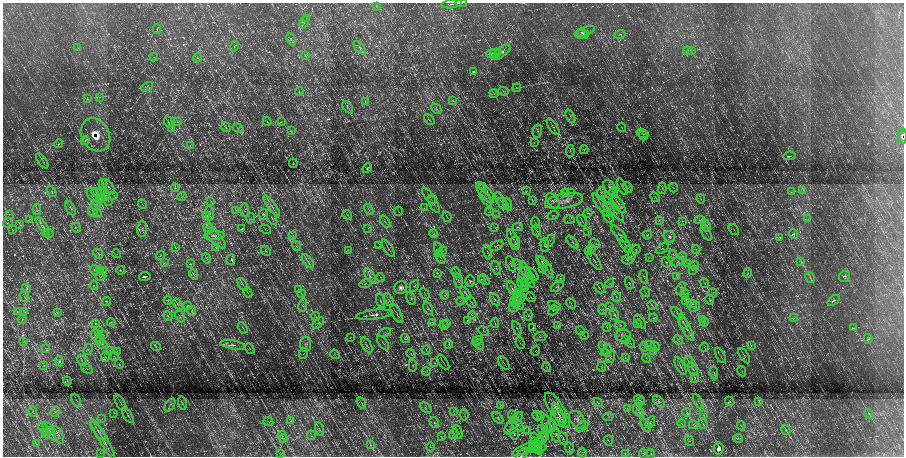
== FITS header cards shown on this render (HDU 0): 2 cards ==
NAXIS1  =                 1803
NAXIS2  =                  908

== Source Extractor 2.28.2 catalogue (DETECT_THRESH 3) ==
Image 1803 x 908 px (HDU 0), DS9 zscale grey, zoomed out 1/2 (1 PNG px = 2 x 2 image px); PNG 906 x 458 px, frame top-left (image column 2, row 907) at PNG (3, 3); each listed source drawn as its Kron ellipse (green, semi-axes under 4 px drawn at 4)
Background 6010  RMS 640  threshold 1910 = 3 sigma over >= 5 px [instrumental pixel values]
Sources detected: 804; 16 cannot appear on this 1/2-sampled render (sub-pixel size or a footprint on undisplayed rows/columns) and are neither listed nor drawn; of the other 788, the 500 brightest by FLUX_AUTO listed and drawn (288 fainter detections omitted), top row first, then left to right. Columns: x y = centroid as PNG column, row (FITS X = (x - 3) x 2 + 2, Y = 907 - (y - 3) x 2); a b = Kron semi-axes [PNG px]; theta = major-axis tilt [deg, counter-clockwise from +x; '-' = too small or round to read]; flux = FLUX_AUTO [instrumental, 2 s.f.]
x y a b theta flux
461 3 6 2 -5 8.9e+04
452 4 10 2 8 2.1e+05
376 6 3 2 - 7.9e+04
307 19 3 3 - 7.9e+04
304 22 6 2 63 1.3e+05
157 29 4 2 - 1.1e+05
585 31 11 2 20 1.6e+05
583 33 6 2 -19 1.3e+05
620 34 5 3 - 1.4e+05
582 35 7 4 -9 2.3e+05
291 39 6 2 -66 1.2e+05
235 46 5 2 - 9.2e+04
78 48 3 2 - 8.9e+04
360 48 8 3 -50 2.8e+05
692 50 4 2 - 9.3e+04
688 51 5 2 - 8.5e+04
501 52 11 5 37 3.4e+05
495 53 5 2 - 1.5e+05
498 53 3 1 - 1.2e+05
492 54 6 3 19 1.9e+05
305 56 4 2 - 8.4e+04
154 57 4 2 - 7.8e+04
197 58 5 3 - 1.2e+05
473 72 3 2 - 1.1e+05
147 87 6 2 28 1.0e+05
517 88 4 2 - 8.8e+04
299 91 4 2 - 8.8e+04
503 91 5 3 - 1.9e+05
494 94 4 3 - 1.4e+05
100 97 3 2 - 9.5e+04
87 98 4 2 - 1.0e+05
365 101 3 2 - 8.6e+04
453 101 3 2 - 9.1e+04
348 107 7 2 -52 1.5e+05
436 109 6 2 -45 1.6e+05
570 116 7 2 -65 1.7e+05
429 119 6 2 -42 1.4e+05
168 122 5 2 - 1.1e+05
177 122 3 2 - 8.5e+04
267 122 4 2 - 8.4e+04
281 122 4 3 - 1.2e+05
226 127 5 2 - 1.0e+05
553 127 9 3 -56 2.6e+05
622 127 5 2 - 1.0e+05
172 128 3 2 - 8.8e+04
238 128 5 3 - 1.6e+05
291 131 3 2 - 9.2e+04
537 131 6 4 74 2.5e+05
643 134 6 2 -19 1.3e+05
95 135 17 14 -60 2.2e+06
643 135 5 1 - 9.2e+04
902 136 8 3 89 2.6e+05
85 141 5 3 - 1.5e+05
534 143 3 2 - 9.4e+04
59 144 4 3 - 1.4e+05
190 145 3 2 - 8.1e+04
584 150 4 3 - 1.2e+05
570 151 6 4 82 1.6e+05
789 156 6 2 8 1.4e+05
42 161 9 2 -55 1.4e+05
293 163 5 2 - 8.7e+04
367 168 5 3 - 1.4e+05
103 184 5 3 - 1.7e+05
108 186 9 3 -51 2.6e+05
483 186 4 3 - 1.6e+05
610 187 8 5 -56 4.1e+05
622 187 9 3 -64 2.3e+05
628 187 6 2 -54 1.1e+05
175 188 4 3 - 1.7e+05
662 188 6 4 87 2.0e+05
673 188 5 2 - 9.7e+04
803 190 3 2 - 8.7e+04
526 191 4 2 - 9.2e+04
52 192 5 2 - 9.7e+04
97 192 5 4 - 2.0e+05
485 192 12 5 -50 8.5e+05
791 192 3 2 - 8.2e+04
565 193 4 2 - 9.8e+04
571 193 3 2 - 7.7e+04
602 193 6 3 84 2.5e+05
613 193 4 2 - 9.7e+04
93 195 8 5 -48 4.2e+05
114 196 3 2 - 1.0e+05
429 196 10 2 -51 2.1e+05
106 197 4 2 - 1.0e+05
182 197 5 4 - 1.8e+05
655 197 5 2 - 1.0e+05
100 198 4 3 - 1.5e+05
486 199 9 4 -56 4.6e+05
701 199 4 2 - 8.5e+04
99 200 4 3 - 1.4e+05
108 201 3 2 - 8.6e+04
211 201 3 3 - 1.1e+05
501 201 9 2 -60 2.4e+05
532 201 4 3 - 1.5e+05
553 201 8 5 -54 4.5e+05
564 201 19 7 10 1.5e+06
142 204 5 1 - 8.2e+04
434 204 9 3 -64 2.4e+05
503 204 7 3 -49 2.2e+05
508 204 6 2 -69 1.1e+05
619 204 10 3 -55 4.7e+05
96 205 5 4 - 2.1e+05
601 205 13 1 -56 2.6e+05
272 206 12 3 -53 4.2e+05
71 208 8 3 -60 1.9e+05
424 208 3 3 - 1.2e+05
609 208 7 3 -48 2.4e+05
37 209 5 3 - 1.7e+05
369 209 6 1 -60 9.2e+04
614 209 15 3 -52 4.5e+05
236 210 4 3 - 1.1e+05
244 210 7 3 89 2.4e+05
93 211 6 4 -89 2.7e+05
398 211 4 2 - 8.8e+04
490 212 4 2 - 9.8e+04
210 213 7 3 -83 1.5e+05
588 213 4 3 - 1.3e+05
9 214 3 3 - 9.6e+04
97 214 4 2 - 1.1e+05
263 215 6 4 -82 1.9e+05
347 215 5 3 - 1.4e+05
496 215 4 2 - 1.4e+05
553 215 5 2 - 8.3e+04
207 216 4 3 - 1.1e+05
447 217 5 1 - 9.1e+04
608 217 7 2 -59 1.7e+05
251 218 5 3 - 1.2e+05
272 218 8 1 -58 1.0e+05
30 219 3 3 - 9.7e+04
808 219 4 3 - 1.6e+05
569 220 5 2 - 8.6e+04
659 220 4 3 - 1.2e+05
700 220 6 3 4 1.7e+05
582 221 6 2 -60 1.3e+05
682 221 4 4 - 1.3e+05
385 222 7 2 -54 1.3e+05
8 223 4 2 - 8.5e+04
535 223 5 2 - 9.7e+04
20 225 3 2 - 9.1e+04
43 226 11 3 -55 4.3e+05
706 226 6 2 -64 1.3e+05
208 227 5 2 - 1.1e+05
495 227 4 2 - 9.7e+04
518 227 5 3 - 1.6e+05
76 228 5 3 - 1.3e+05
242 228 4 3 - 1.0e+05
368 228 3 2 - 8.9e+04
142 229 8 5 86 3.8e+05
266 229 6 2 -33 9.4e+04
734 229 6 2 -52 9.8e+04
12 230 4 2 - 8.0e+04
537 231 6 2 -67 1.3e+05
588 232 4 2 - 9.5e+04
48 233 5 2 - 7.9e+04
706 233 8 1 -61 1.2e+05
434 234 4 3 - 1.5e+05
619 234 11 4 -48 3.7e+05
794 234 5 3 - 1.5e+05
647 235 4 2 - 1.2e+05
214 236 10 2 6 2.2e+05
293 236 3 2 - 9.3e+04
669 237 6 5 - 4.0e+05
780 237 4 2 - 9.3e+04
215 238 14 5 -45 5.9e+05
513 238 10 3 -63 2.5e+05
550 241 6 2 66 1.2e+05
572 242 8 3 -46 2.6e+05
515 243 7 4 89 2.5e+05
595 243 5 1 - 7.8e+04
545 245 7 4 -87 2.5e+05
625 245 9 2 -63 2.3e+05
296 246 5 2 - 1.0e+05
379 246 4 2 - 1.1e+05
496 246 7 3 30 1.6e+05
216 247 3 2 - 7.8e+04
175 248 4 2 - 7.8e+04
388 248 10 2 -57 1.8e+05
438 249 7 1 -75 7.7e+04
591 249 4 2 - 8.8e+04
636 249 4 3 - 1.3e+05
662 249 7 3 34 1.8e+05
696 249 4 2 - 1.2e+05
348 250 4 2 - 1.0e+05
628 250 3 3 - 9.1e+04
266 251 6 2 -46 1.1e+05
443 251 5 2 - 9.6e+04
487 252 7 3 -79 1.9e+05
589 252 4 2 - 9.0e+04
98 254 5 3 - 1.4e+05
116 254 4 2 - 8.0e+04
673 254 4 2 - 8.5e+04
161 255 5 3 - 1.2e+05
631 256 4 3 - 1.3e+05
682 256 4 3 - 1.5e+05
440 257 7 2 -63 1.1e+05
649 257 3 2 - 8.3e+04
206 258 5 2 - 1.0e+05
231 260 5 1 - 8.8e+04
594 260 11 2 -56 2.0e+05
627 260 5 2 - 1.2e+05
308 261 8 2 -53 2.2e+05
801 261 3 2 - 7.8e+04
542 262 7 4 -51 2.8e+05
666 262 5 3 - 1.5e+05
677 262 6 4 25 2.3e+05
164 263 4 2 - 8.9e+04
687 263 3 2 - 9.1e+04
190 264 4 2 - 7.7e+04
511 264 8 3 -68 1.8e+05
518 264 6 2 -46 1.0e+05
694 265 5 3 - 1.7e+05
546 267 12 3 -59 3.9e+05
496 268 7 3 -68 1.6e+05
543 268 3 2 - 8.5e+04
100 269 3 2 - 8.1e+04
94 270 5 2 - 1.3e+05
121 270 4 3 - 9.6e+04
692 270 4 2 - 7.8e+04
104 272 4 3 - 1.3e+05
456 272 5 3 - 1.6e+05
437 273 4 3 - 9.8e+04
748 273 4 3 - 1.4e+05
527 274 14 3 -65 5.1e+05
532 274 7 3 -47 2.5e+05
194 275 5 2 - 9.9e+04
524 275 8 6 78 5.1e+05
145 276 6 2 9 2.3e+05
370 276 8 3 -56 3.1e+05
677 276 3 2 - 8.4e+04
100 277 5 4 - 2.2e+05
644 277 7 2 -78 1.1e+05
844 277 6 5 - 2.5e+05
381 278 4 2 - 9.0e+04
560 278 3 3 - 8.7e+04
810 278 6 2 -58 1.5e+05
481 279 3 3 - 1.0e+05
484 280 6 4 -48 2.4e+05
527 280 8 4 49 4.3e+05
458 281 7 2 -71 1.9e+05
470 281 6 5 - 2.1e+05
365 283 6 2 17 1.5e+05
522 283 6 2 -60 1.7e+05
629 283 6 3 -66 2.0e+05
705 283 5 2 - 1.4e+05
243 284 7 2 -55 1.5e+05
610 284 4 3 - 1.5e+05
94 286 4 2 - 8.2e+04
414 286 6 2 63 1.1e+05
557 286 7 4 39 2.4e+05
525 287 5 4 - 2.7e+05
27 288 4 4 - 2.0e+05
401 288 7 6 - 4.3e+05
599 288 6 2 -49 1.2e+05
299 289 3 3 - 8.3e+04
512 289 8 3 -60 2.5e+05
681 289 7 3 67 2.4e+05
645 292 5 2 - 1.0e+05
248 293 6 2 -64 1.0e+05
301 293 3 2 - 8.4e+04
466 293 7 2 -56 1.7e+05
713 293 4 3 - 1.3e+05
425 294 6 1 -59 8.2e+04
685 294 5 2 - 1.2e+05
445 295 4 3 - 1.4e+05
25 297 5 1 - 9.6e+04
517 297 7 3 -86 2.7e+05
531 297 5 2 - 8.4e+04
616 297 5 3 - 1.6e+05
411 298 7 3 -60 2.0e+05
495 299 6 1 -60 9.7e+04
168 300 4 3 - 1.3e+05
389 300 7 2 -60 1.6e+05
516 300 7 5 59 4.2e+05
519 300 8 3 39 3.1e+05
686 300 3 3 - 1.4e+05
710 300 5 3 - 1.3e+05
833 300 7 3 37 1.8e+05
106 301 4 3 - 9.9e+04
381 301 7 2 -72 1.6e+05
460 301 4 3 - 1.2e+05
471 302 6 2 -53 1.4e+05
178 304 6 2 -54 1.6e+05
571 304 5 2 - 1.0e+05
692 304 5 3 - 1.6e+05
303 305 6 3 79 1.7e+05
519 305 4 2 - 1.0e+05
652 305 5 2 - 1.1e+05
188 306 3 2 - 7.8e+04
555 306 6 3 -28 1.5e+05
514 307 5 5 - 2.9e+05
610 307 3 2 - 7.8e+04
695 307 6 4 41 1.9e+05
428 309 7 3 -63 1.9e+05
192 310 5 4 - 1.8e+05
553 310 5 2 - 1.1e+05
603 310 5 2 - 1.3e+05
17 312 3 3 - 8.0e+04
25 312 3 2 - 8.0e+04
57 312 4 3 - 1.2e+05
677 313 7 3 -49 1.8e+05
397 314 10 1 -63 1.6e+05
374 315 18 4 7 7.0e+05
472 315 4 3 - 2.0e+05
528 315 5 3 - 1.5e+05
615 315 6 3 -64 1.9e+05
168 316 5 2 - 1.5e+05
180 316 6 2 -67 1.1e+05
315 316 4 2 - 9.5e+04
654 318 4 3 - 9.2e+04
794 318 4 2 - 1.1e+05
22 319 4 3 - 1.2e+05
702 319 4 3 - 1.7e+05
467 321 4 2 - 8.3e+04
111 322 4 3 - 1.5e+05
433 322 4 3 - 1.4e+05
640 322 8 3 -53 2.1e+05
683 322 7 3 -56 2.1e+05
704 322 4 2 - 9.7e+04
318 323 7 3 46 2.1e+05
495 323 5 2 - 8.6e+04
637 323 3 3 - 9.3e+04
95 324 4 2 - 9.5e+04
446 324 4 2 - 7.7e+04
444 325 4 2 - 8.7e+04
558 326 4 3 - 1.1e+05
620 326 5 3 - 1.6e+05
607 327 4 1 - 7.7e+04
243 328 6 2 -60 1.3e+05
517 328 7 3 -65 1.7e+05
533 328 4 3 - 9.7e+04
686 328 14 3 -64 4.7e+05
853 328 3 2 - 8.4e+04
99 331 3 2 - 8.4e+04
483 331 5 4 - 2.1e+05
580 331 5 2 - 9.2e+04
385 333 6 2 17 1.5e+05
103 335 3 3 - 8.0e+04
96 336 6 5 - 3.1e+05
584 336 4 3 - 1.0e+05
623 336 8 6 7 4.5e+05
540 337 6 4 5 2.6e+05
350 338 3 2 - 8.2e+04
405 338 5 3 - 1.5e+05
626 339 4 2 - 1.1e+05
868 339 5 4 - 2.2e+05
678 340 5 3 - 1.5e+05
24 341 3 2 - 8.7e+04
99 341 4 3 - 1.3e+05
477 341 6 3 40 1.8e+05
383 343 8 2 -53 1.5e+05
520 343 6 1 -66 8.5e+04
631 343 5 2 - 1.9e+05
102 344 5 3 - 2.5e+05
306 344 7 5 82 3.6e+05
449 344 4 3 - 1.8e+05
479 344 6 1 -60 8.5e+04
233 345 12 4 -10 5.3e+05
367 345 9 3 -59 2.7e+05
603 345 3 3 - 1.2e+05
751 345 3 3 - 9.1e+04
651 346 6 1 -49 7.8e+04
655 346 4 2 - 1.1e+05
156 347 5 2 - 1.2e+05
644 347 5 1 - 8.5e+04
704 347 4 2 - 8.3e+04
46 348 4 2 - 9.4e+04
88 349 6 4 60 2.4e+05
250 349 5 3 - 1.4e+05
110 350 3 3 - 9.9e+04
426 350 4 2 - 8.1e+04
117 351 3 2 - 9.1e+04
536 351 4 2 - 8.4e+04
607 351 6 3 85 2.0e+05
654 352 3 3 - 1.0e+05
605 353 3 3 - 1.2e+05
303 354 6 2 67 1.1e+05
335 354 5 2 - 1.1e+05
411 354 5 3 - 1.2e+05
720 355 8 1 -61 1.2e+05
114 356 5 3 - 1.2e+05
744 356 8 2 -57 1.6e+05
105 357 5 3 - 2.0e+05
611 357 6 3 73 1.9e+05
625 358 3 3 - 1.2e+05
646 358 4 2 - 1.1e+05
82 360 6 2 -60 1.2e+05
59 361 5 3 - 1.5e+05
443 362 9 1 -56 1.2e+05
689 362 5 2 - 1.4e+05
434 363 4 3 - 1.1e+05
504 363 7 1 -54 1.0e+05
119 364 4 2 - 9.2e+04
44 365 3 2 - 9.4e+04
413 365 6 2 -84 8.8e+04
680 366 10 3 -62 2.5e+05
547 367 5 3 - 1.5e+05
602 367 5 1 - 9.6e+04
87 368 6 2 -38 1.0e+05
693 369 7 3 -62 2.3e+05
426 371 4 2 - 8.9e+04
742 371 5 1 - 1.0e+05
714 373 6 1 -83 1.0e+05
695 378 5 2 - 8.8e+04
67 381 4 2 - 8.6e+04
76 400 7 2 -62 1.1e+05
639 400 5 2 - 9.1e+04
641 401 4 4 - 1.7e+05
659 401 7 3 -47 2.2e+05
698 401 8 2 -59 1.7e+05
730 401 5 3 - 1.2e+05
759 402 3 2 - 8.1e+04
120 403 9 2 -60 1.9e+05
182 403 7 2 -76 1.2e+05
361 403 6 1 -59 1.0e+05
598 403 5 3 - 1.6e+05
170 405 7 2 54 1.4e+05
501 405 4 3 - 1.3e+05
426 408 6 3 -38 1.8e+05
556 408 17 6 -57 9.0e+05
627 409 4 3 - 1.4e+05
638 410 6 3 -50 2.1e+05
453 411 3 2 - 8.9e+04
33 412 5 2 - 1.1e+05
55 412 5 4 - 2.1e+05
687 412 4 2 - 1.1e+05
114 413 3 3 - 1.0e+05
640 413 4 3 - 1.6e+05
559 414 13 3 -65 5.4e+05
703 414 3 2 - 8.8e+04
869 414 5 1 - 1.0e+05
128 415 9 3 -59 2.0e+05
464 415 5 2 - 1.2e+05
541 415 4 3 - 9.8e+04
513 416 6 3 -67 1.7e+05
537 416 5 2 - 1.0e+05
517 417 6 3 42 2.7e+05
608 417 5 2 - 1.1e+05
498 418 7 4 -50 2.4e+05
102 419 4 2 - 8.5e+04
560 419 11 6 -36 5.6e+05
577 420 10 7 -52 6.0e+05
291 421 4 2 - 1.0e+05
268 422 5 3 - 1.2e+05
650 422 6 3 61 2.4e+05
434 423 6 3 -56 1.9e+05
517 424 9 4 -51 3.5e+05
682 424 4 2 - 9.5e+04
703 424 5 2 - 1.1e+05
546 425 9 3 -86 3.4e+05
646 425 7 3 -61 2.2e+05
693 425 4 2 - 1.3e+05
551 426 6 4 88 3.0e+05
741 426 4 2 - 9.1e+04
582 427 7 4 33 2.2e+05
43 428 6 1 -63 8.4e+04
48 428 7 3 -47 2.2e+05
511 428 7 5 45 3.8e+05
319 429 7 3 -74 1.4e+05
541 429 4 3 - 1.0e+05
528 430 3 2 - 8.2e+04
786 430 5 2 - 1.1e+05
98 431 11 4 -52 5.2e+05
458 432 7 3 -70 1.6e+05
51 433 6 2 -60 1.7e+05
514 433 6 3 -78 1.4e+05
46 434 4 2 - 9.3e+04
454 434 5 3 - 1.8e+05
58 435 9 4 -66 3.4e+05
311 435 5 2 - 1.0e+05
545 435 5 4 - 1.6e+05
556 435 7 3 -82 2.2e+05
282 436 6 2 -88 8.3e+04
441 437 3 2 - 7.7e+04
534 438 5 4 - 1.5e+05
542 438 7 4 58 2.3e+05
563 438 7 2 -63 1.4e+05
738 438 4 3 - 2.0e+05
103 439 23 3 -60 7.7e+05
284 439 4 3 - 1.2e+05
608 440 5 2 - 9.0e+04
689 441 6 2 -54 1.2e+05
538 443 8 2 54 1.4e+05
36 444 3 2 - 8.1e+04
370 444 4 2 - 1.3e+05
536 446 9 4 -63 4.0e+05
430 447 4 3 - 1.1e+05
541 447 5 1 - 9.3e+04
526 448 15 4 25 5.4e+05
532 448 4 3 - 1.0e+05
535 448 6 4 -29 2.8e+05
569 448 6 3 -64 1.3e+05
719 448 6 4 81 5.7e+05
100 453 3 2 - 7.8e+04
582 453 5 2 - 1.2e+05
625 453 4 3 - 9.2e+04
281 454 3 2 - 8.2e+04
522 454 7 4 40 2.5e+05
644 454 5 2 - 1.2e+05
651 454 5 3 - 1.1e+05
At the frame edge (FLAGS 8, measured only in part): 2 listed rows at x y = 461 3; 902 136
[288 fainter detections neither listed nor drawn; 16 sub-pixel or undisplayed-footprint detections neither listed nor drawn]